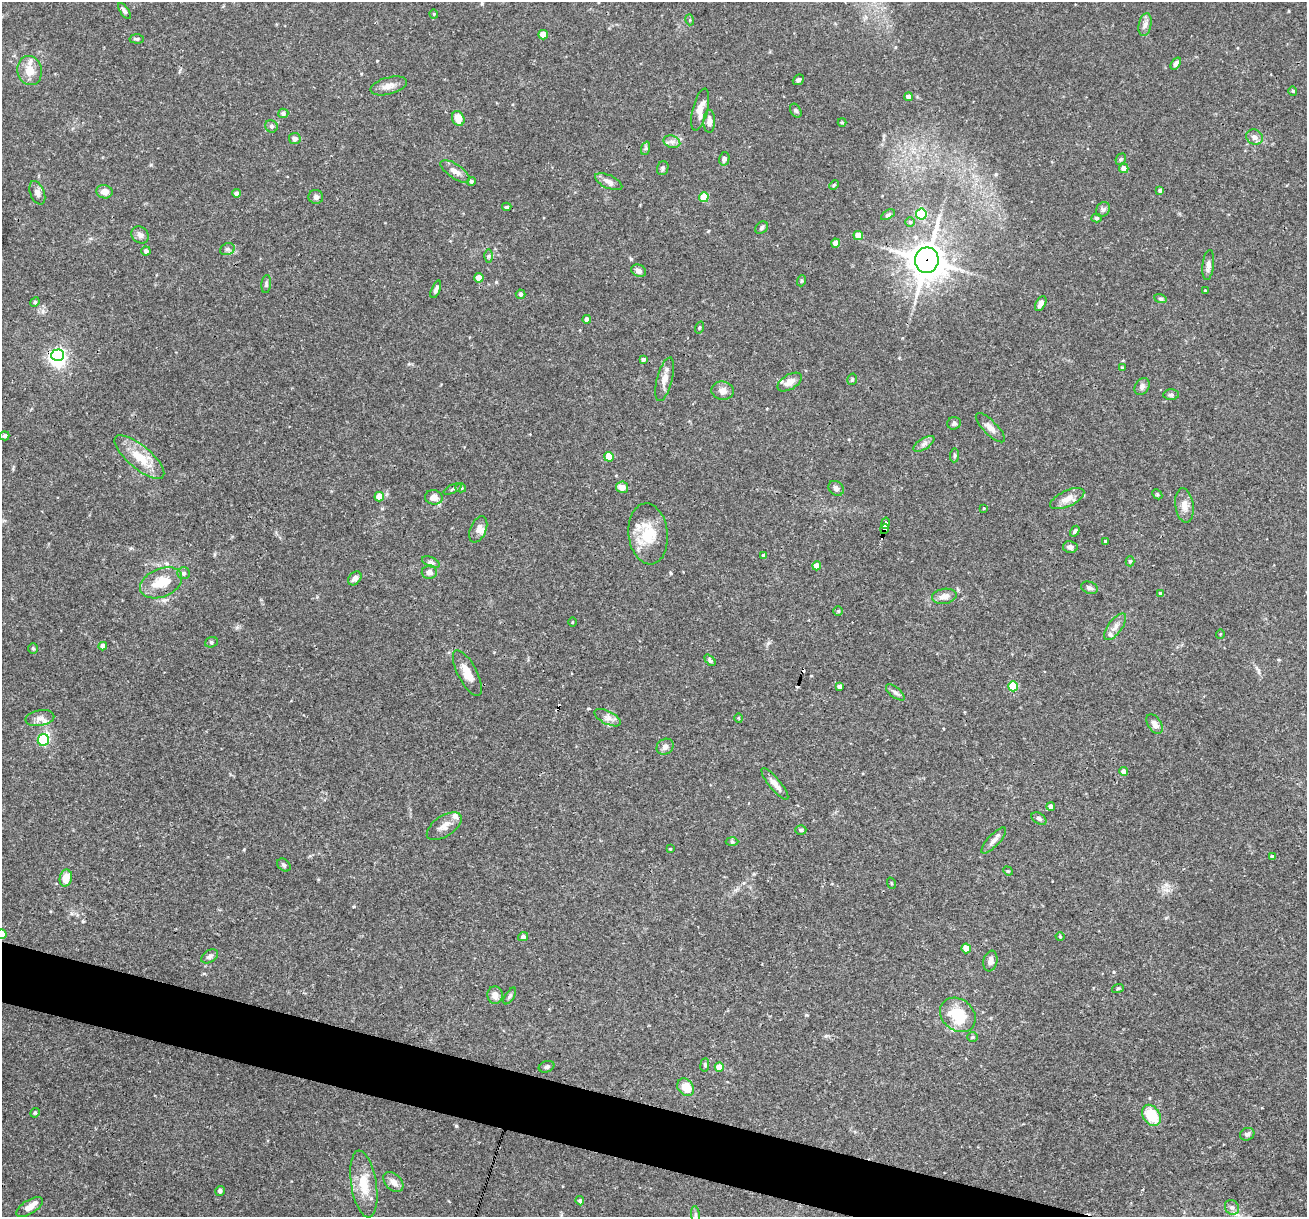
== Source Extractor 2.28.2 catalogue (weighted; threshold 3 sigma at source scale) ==
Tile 6 of 4 x 4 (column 2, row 2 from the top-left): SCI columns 1306-2610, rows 2683-3897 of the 5220 x 5238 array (HDU 1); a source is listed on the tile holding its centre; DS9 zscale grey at full resolution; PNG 1309 x 1219 px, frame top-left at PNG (2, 2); each listed source drawn as its Kron ellipse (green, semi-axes under 4 px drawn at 4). Shown black and unused: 4% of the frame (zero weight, under 3 of 4 exposures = <1% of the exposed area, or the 3 px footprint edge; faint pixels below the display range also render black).
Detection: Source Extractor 2.28.2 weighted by HDU 2 'WHT'; one run over the whole footprint, this tile lists its part. Background 0.0759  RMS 0.0036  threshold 0.016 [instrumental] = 3 sigma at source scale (4.5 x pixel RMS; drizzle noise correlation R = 1.50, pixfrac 1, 0.05/0.05 arcsec/px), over >= 5 px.
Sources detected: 178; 1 inside a brighter object's white glare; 5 cosmic-ray / hot-pixel residue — neither listed nor drawn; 7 inside a brighter listed object's ellipse — not listed separately; the other 165 listed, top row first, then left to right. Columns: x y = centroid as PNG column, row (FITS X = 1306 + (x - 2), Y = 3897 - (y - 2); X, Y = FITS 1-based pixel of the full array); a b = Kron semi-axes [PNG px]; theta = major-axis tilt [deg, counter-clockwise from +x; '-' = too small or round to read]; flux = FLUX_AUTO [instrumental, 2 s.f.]
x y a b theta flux
124 11 9 4 -57 0.88
434 14 4 4 - 0.39
690 20 5 3 - 0.4
1145 25 12 6 77 1.5
543 35 4 4 - 5.9
137 39 7 4 -4 0.61
1176 63 7 4 55 0.96
30 71 15 12 -78 4.6
798 80 6 4 41 0.78
388 86 19 8 15 2.7
1293 91 5 4 - 0.39
908 97 4 4 - 2.2
700 110 21 7 76 3.7
796 111 7 5 -58 0.64
283 113 5 4 - 0.84
458 118 8 6 -69 4.4
709 121 11 6 90 2.2
842 122 4 4 - 0.36
271 126 6 6 - 0.82
1254 137 8 7 - 1.8
295 139 6 5 - 1.5
672 142 8 6 -17 1.3
646 148 7 4 71 0.62
724 159 7 5 77 1.2
1121 159 6 4 48 0.56
663 168 7 5 70 0.72
1124 168 5 4 - 2.7
455 171 17 7 -34 2.6
471 181 4 4 - 0.8
609 182 15 6 -25 2
834 185 5 4 - 0.44
1160 190 4 4 - 1
104 192 8 6 -9 2.4
37 193 12 7 -69 1.6
236 193 4 4 - 1.3
316 197 7 7 - 1.3
704 197 5 5 - 11
507 207 5 3 - 0.49
1103 209 8 6 55 0.98
921 214 5 5 - 28
888 215 7 4 31 0.66
1097 218 5 4 - 0.6
910 222 5 5 - 0.62
762 228 7 5 47 0.77
140 235 9 7 -45 1.5
858 235 4 4 - 5.2
836 243 4 4 - 3.7
227 249 7 5 20 0.96
146 251 4 4 - 1.2
488 256 6 4 89 0.62
927 260 13 11 80 680
1208 265 15 5 83 1.8
639 271 8 6 -25 1.3
479 278 4 4 - 5.2
801 281 5 3 - 0.49
266 284 9 4 84 0.71
436 289 9 4 67 1.2
1205 290 3 2 - 0.3
521 294 5 4 - 0.63
1160 298 6 4 -19 0.51
35 302 5 4 - 0.51
1041 304 8 5 61 1.5
587 319 4 4 - 2
699 328 6 3 71 0.4
58 355 6 5 - 84
643 359 4 4 - 0.77
1122 367 3 3 - 0.45
665 379 22 7 75 3.1
852 379 6 4 73 0.54
790 382 13 7 31 2.8
1142 386 9 7 59 1.3
723 391 11 9 -5 2.2
1171 395 7 5 -1 0.73
954 423 7 6 - 0.79
990 428 19 7 -45 2.3
5 436 5 4 - 0.67
924 444 12 5 33 1.2
955 455 7 4 84 0.58
139 457 31 11 -40 8.5
609 457 5 4 - 8.7
622 487 6 5 - 3.1
461 488 5 4 - 0.56
836 488 8 6 -44 1.2
453 489 10 3 25 0.58
1157 494 6 4 -46 0.44
379 497 5 4 - 5.8
434 497 8 7 - 2.9
1067 499 18 8 25 3
1184 505 17 9 -81 3
984 508 3 3 - 0.32
885 523 6 4 77 9.6
478 529 14 8 67 2
884 529 5 4 - 6.7
1075 531 6 4 58 0.61
648 534 30 19 -84 12
1105 541 3 3 - 0.38
1070 547 7 6 - 1.1
764 556 4 4 - 1.3
1130 561 5 4 - 0.53
431 562 9 5 -24 0.87
817 566 4 4 - 3.6
429 572 7 6 - 1.5
183 573 6 6 - 0.85
355 578 8 5 48 1.7
161 583 22 14 23 8
1089 588 9 6 -17 1.1
1160 593 4 3 - 0.44
944 596 12 7 9 2.3
838 611 5 5 - 0.43
572 622 5 3 - 0.29
1115 627 16 7 54 2.2
1220 634 5 3 - 0.27
211 642 6 5 - 0.6
103 646 4 4 - 2.1
33 648 5 5 - 0.49
710 660 7 4 -47 0.72
467 673 25 9 -63 4.6
839 686 4 4 - 1.4
1013 686 5 5 - 16
895 692 11 5 -39 1.1
40 718 14 8 11 2
608 718 14 6 -27 2
739 718 5 3 - 0.41
1155 724 11 6 -56 2
43 740 6 5 - 31
665 747 9 7 36 1.5
1124 771 4 4 - 2.5
775 784 20 6 -50 2.6
1051 807 4 4 - 1.9
1039 819 8 5 -32 0.89
444 826 20 10 34 3.2
801 830 5 4 - 0.6
994 840 17 5 48 2
732 842 6 4 -2 0.56
670 849 3 2 - 0.3
1272 857 3 3 - 0.83
284 865 7 5 -43 0.81
1008 871 5 4 - 0.39
66 878 9 6 79 4.3
891 883 6 3 -71 0.38
2 934 5 4 - 6.7
1060 936 4 3 - 0.43
523 937 5 4 - 0.89
966 948 5 4 - 7.5
210 956 9 6 33 1
990 961 10 7 79 1.9
1118 988 6 3 18 0.41
495 995 9 7 -86 2.3
510 996 9 4 57 0.72
958 1015 19 15 -40 13
973 1037 5 4 - 0.44
705 1065 7 3 83 0.5
547 1067 8 5 19 0.77
719 1067 4 4 - 6.3
686 1087 9 7 -50 5.9
35 1113 5 4 - 0.48
1151 1115 11 8 -56 11
1247 1134 7 6 - 1.1
393 1182 12 8 -45 2.3
364 1184 34 12 -81 8.6
220 1191 5 4 - 0.97
580 1201 4 4 - 0.83
29 1207 15 7 31 2.8
1232 1207 8 6 -52 1.3
695 1215 9 4 -82 0.87
Overlapping masked pixels (flux is a lower limit): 4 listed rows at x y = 927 260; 58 355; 885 523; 884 529
Isophote crosses this tile's border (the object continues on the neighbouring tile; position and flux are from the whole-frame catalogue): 1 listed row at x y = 2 934
Unlisted compact peaks at least as high as the median listed source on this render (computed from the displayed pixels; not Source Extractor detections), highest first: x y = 456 1126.